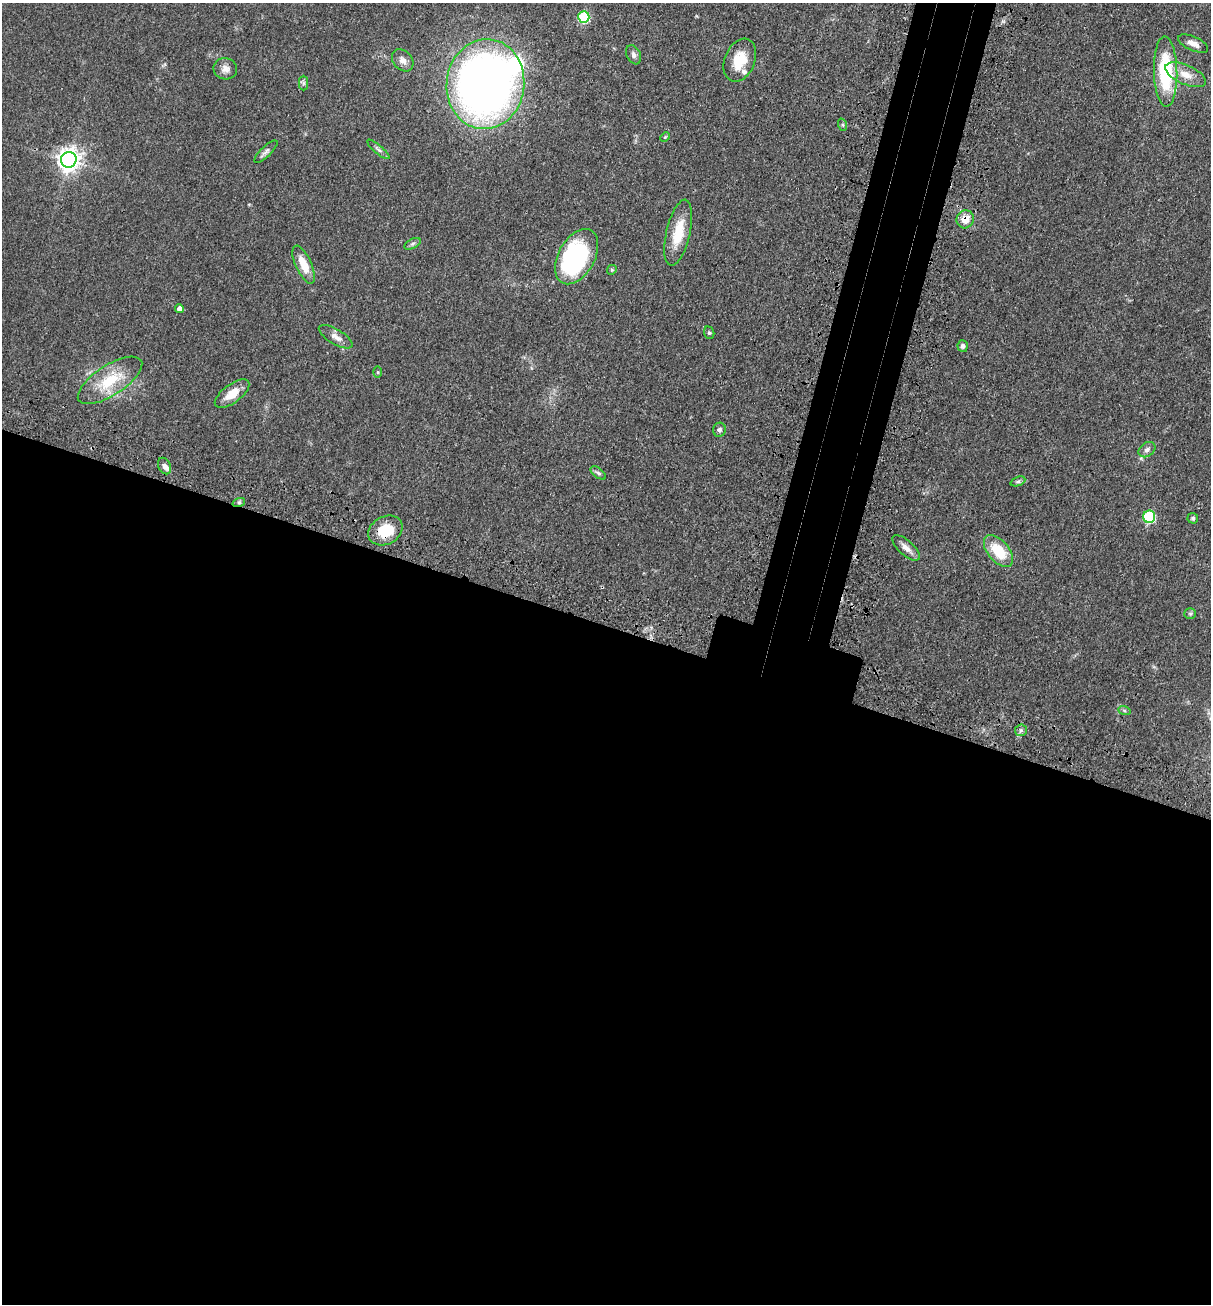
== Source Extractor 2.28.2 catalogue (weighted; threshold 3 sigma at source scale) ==
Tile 14 of 4 x 4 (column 2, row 4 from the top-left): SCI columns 1415-2623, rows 72-1373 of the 5369 x 5354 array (HDU 1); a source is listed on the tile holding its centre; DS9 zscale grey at full resolution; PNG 1213 x 1306 px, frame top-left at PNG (2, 3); each listed source drawn as its Kron ellipse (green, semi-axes under 4 px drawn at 4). Shown black and unused: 56% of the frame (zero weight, under 3 of 4 exposures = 6% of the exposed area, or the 3 px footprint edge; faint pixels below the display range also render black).
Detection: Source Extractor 2.28.2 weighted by HDU 2 'WHT'; one run over the whole footprint, this tile lists its part. Background 0.0449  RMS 0.005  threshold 0.0225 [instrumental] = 3 sigma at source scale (4.5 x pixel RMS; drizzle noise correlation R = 1.50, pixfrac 1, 0.05/0.05 arcsec/px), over >= 5 px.
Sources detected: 46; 1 inside a brighter object's white glare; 1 cosmic-ray / hot-pixel residue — neither listed nor drawn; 2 inside a brighter listed object's ellipse — not listed separately; the other 42 listed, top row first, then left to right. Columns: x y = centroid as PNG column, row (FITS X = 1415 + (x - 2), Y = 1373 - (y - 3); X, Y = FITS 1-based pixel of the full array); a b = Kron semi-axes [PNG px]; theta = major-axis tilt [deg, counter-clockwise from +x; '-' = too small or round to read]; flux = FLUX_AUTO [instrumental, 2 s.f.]
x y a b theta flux
584 17 6 5 - 37
1193 43 16 7 -24 3.5
633 55 10 7 -66 1.8
403 60 12 9 -48 3.1
740 60 22 15 67 11
225 69 12 10 -12 3.1
1166 72 35 11 -89 38
1186 75 22 9 -24 6.4
304 83 7 4 90 1
485 84 45 39 84 370
843 125 6 4 -71 0.61
665 137 5 4 - 0.55
378 149 14 4 -41 1.5
266 152 15 5 44 1.6
69 160 8 7 - 350
965 219 9 8 - 5.9
678 233 34 12 77 13
412 244 9 5 27 1.2
577 257 30 18 61 79
304 265 20 8 -65 8.7
612 270 5 4 - 0.73
180 309 4 4 - 3.8
709 333 6 5 - 0.81
336 337 19 7 -31 3.5
963 346 6 5 - 1.4
378 372 6 4 -89 0.56
110 380 37 15 33 19
232 394 20 9 37 7.6
719 430 7 6 - 1.3
1147 450 9 6 35 1.6
164 466 9 6 -63 1.7
598 473 9 4 -36 1.2
1018 481 8 4 22 1
239 502 6 4 18 0.95
1149 517 6 6 - 43
1193 518 5 5 - 0.9
385 531 18 14 29 14
906 548 17 7 -42 3.7
998 551 19 10 -50 16
1190 614 6 5 - 0.87
1124 710 6 4 -19 0.74
1021 730 6 5 - 1.2
Overlapping masked pixels (flux is a lower limit): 2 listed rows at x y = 965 219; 385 531